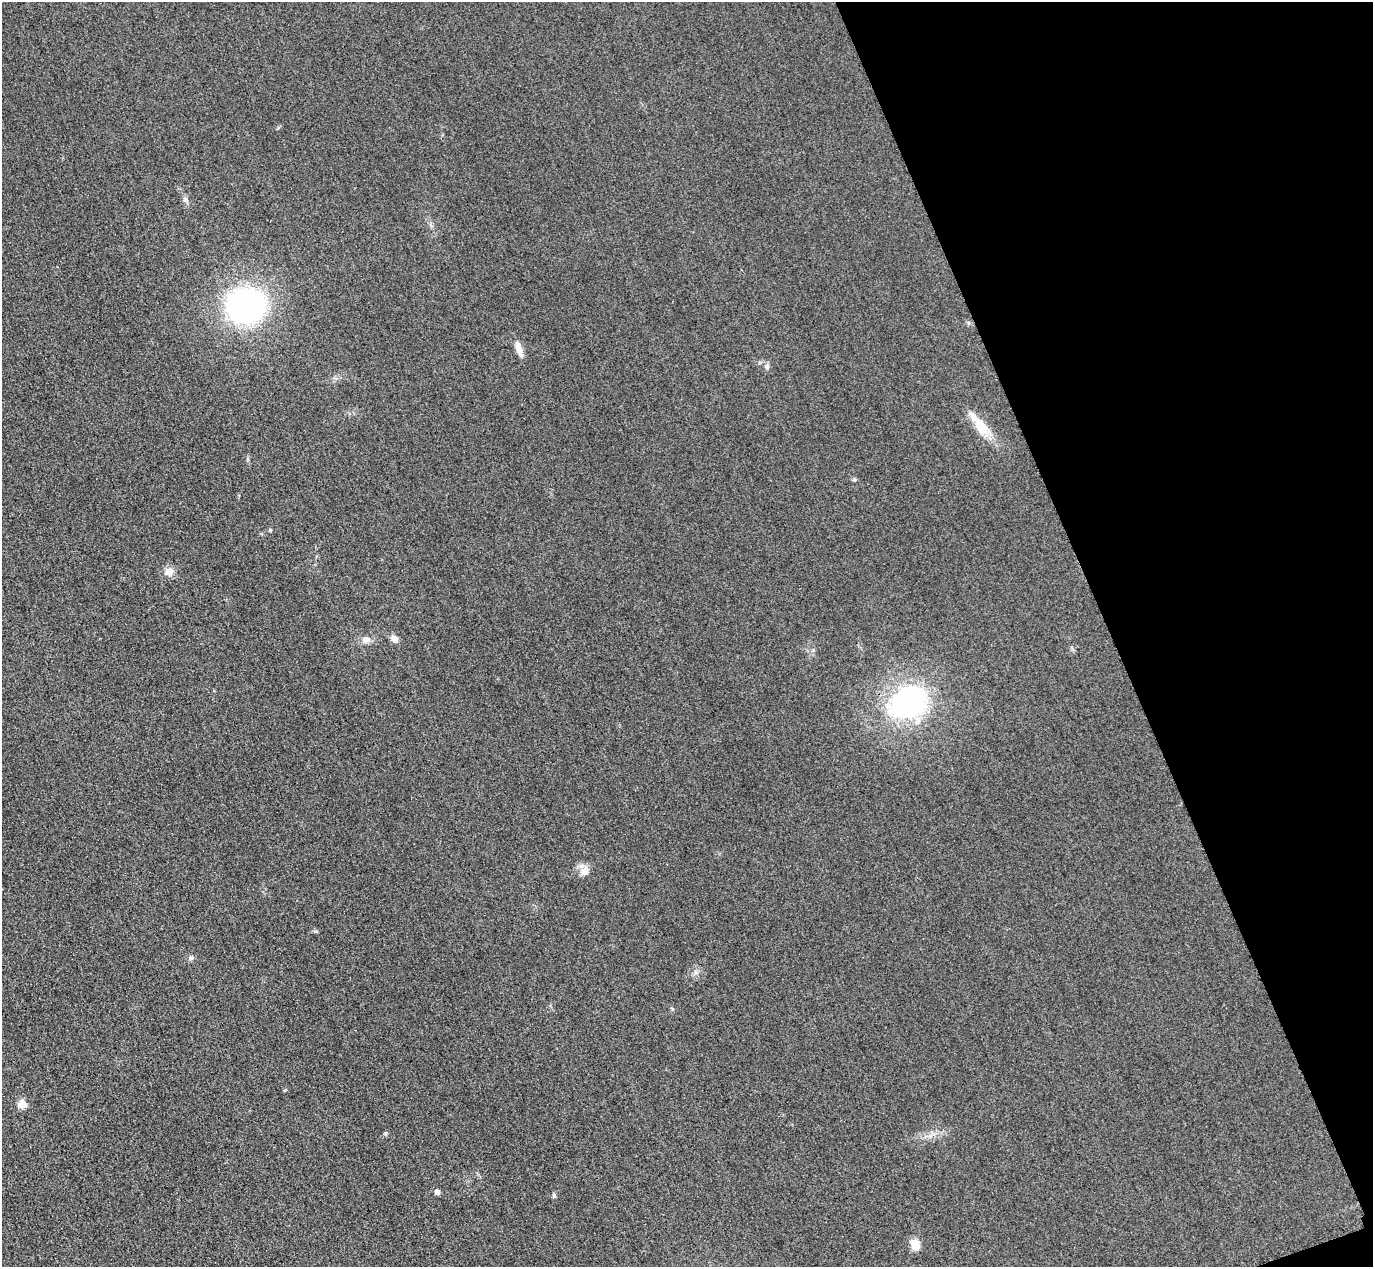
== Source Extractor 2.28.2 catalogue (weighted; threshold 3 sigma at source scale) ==
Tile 12 of 4 x 4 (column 4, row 3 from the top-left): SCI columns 4145-5515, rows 1568-2832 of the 5546 x 5533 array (HDU 1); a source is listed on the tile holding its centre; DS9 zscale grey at full resolution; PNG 1375 x 1269 px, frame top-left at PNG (2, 2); no overlay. Shown black and unused: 19% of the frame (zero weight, under 3 of 4 exposures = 3% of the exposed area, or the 3 px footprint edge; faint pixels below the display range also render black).
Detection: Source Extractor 2.28.2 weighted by HDU 2 'WHT'; one run over the whole footprint, this tile lists its part. Background 0.133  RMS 0.019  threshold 0.0847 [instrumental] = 3 sigma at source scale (4.5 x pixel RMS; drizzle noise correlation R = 1.50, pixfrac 1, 0.05/0.05 arcsec/px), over >= 5 px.
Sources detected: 19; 1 inside a brighter listed object's ellipse — not listed separately; the other 18 listed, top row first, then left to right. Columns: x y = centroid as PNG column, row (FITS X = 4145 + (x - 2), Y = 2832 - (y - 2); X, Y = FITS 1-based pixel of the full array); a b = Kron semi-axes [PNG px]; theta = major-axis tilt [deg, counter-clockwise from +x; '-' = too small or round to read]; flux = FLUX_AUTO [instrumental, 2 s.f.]
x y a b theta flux
185 200 7 4 -45 4.5
246 305 33 29 1 480
519 349 20 7 -71 17
767 366 8 7 - 5.4
982 429 29 13 -41 40
854 479 5 5 - 2.9
270 530 5 4 - 2.1
169 572 10 9 - 17
394 639 9 7 -41 12
366 640 12 9 21 11
908 702 46 37 29 330
584 871 13 11 61 16
191 958 8 7 - 5.4
696 973 7 4 -18 3.8
22 1104 5 5 - 62
437 1192 4 4 - 14
554 1196 6 5 - 3.3
915 1244 13 10 -63 22
Unlisted compact peaks at least as high as the median listed source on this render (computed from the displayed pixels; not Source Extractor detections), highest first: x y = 386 1133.